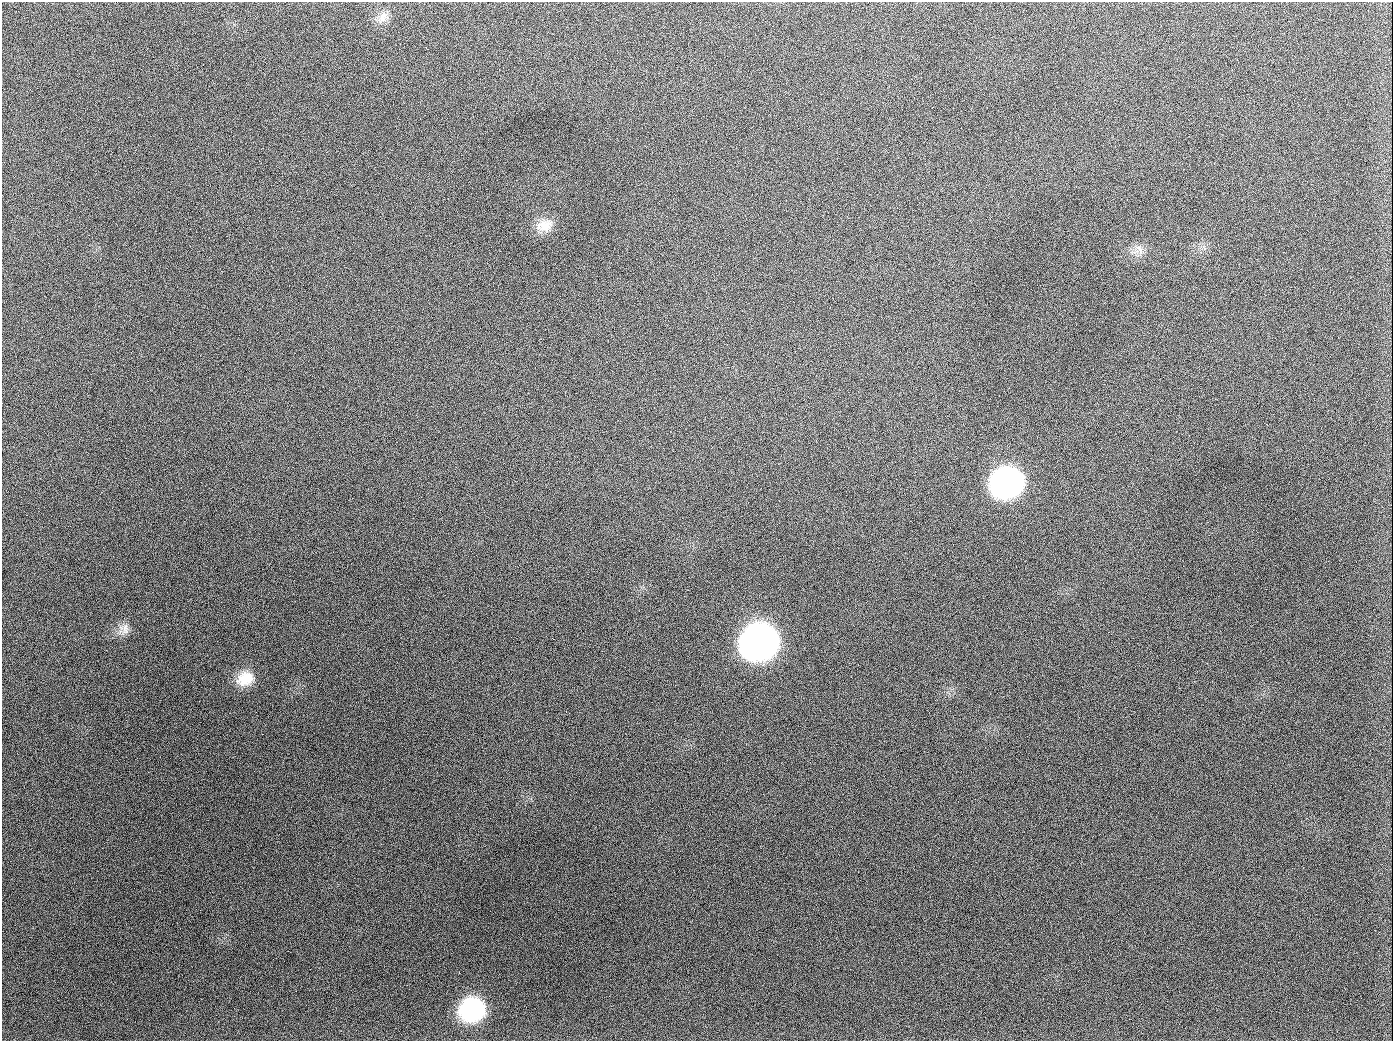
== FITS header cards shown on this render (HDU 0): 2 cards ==
NAXIS1  =                 1391
NAXIS2  =                 1039

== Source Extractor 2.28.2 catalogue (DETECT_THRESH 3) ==
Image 1391 x 1039 px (HDU 0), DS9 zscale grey, 1 PNG px = 1 image px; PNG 1395 x 1043 px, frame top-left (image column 1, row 1039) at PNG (2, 2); no overlay
Background 1890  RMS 79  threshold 238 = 3 sigma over >= 5 px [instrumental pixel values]
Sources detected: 11; all 11 listed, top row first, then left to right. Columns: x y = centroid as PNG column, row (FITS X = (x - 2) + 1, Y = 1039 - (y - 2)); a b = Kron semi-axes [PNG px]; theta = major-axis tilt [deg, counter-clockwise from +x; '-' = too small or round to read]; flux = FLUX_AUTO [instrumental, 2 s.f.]
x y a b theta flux
383 17 19 12 45 5.2e+04
189 126 2 2 - 5.9e+03
545 225 23 16 14 9.3e+04
1140 249 16 7 -57 3.2e+04
654 407 2 2 - 3.6e+03
1007 483 24 20 20 1.7e+06
125 629 18 9 82 4.2e+04
760 642 24 21 23 3.8e+06
245 679 22 17 24 1.2e+05
473 1009 23 20 22 6.3e+05
944 1026 3 2 - 3.6e+03